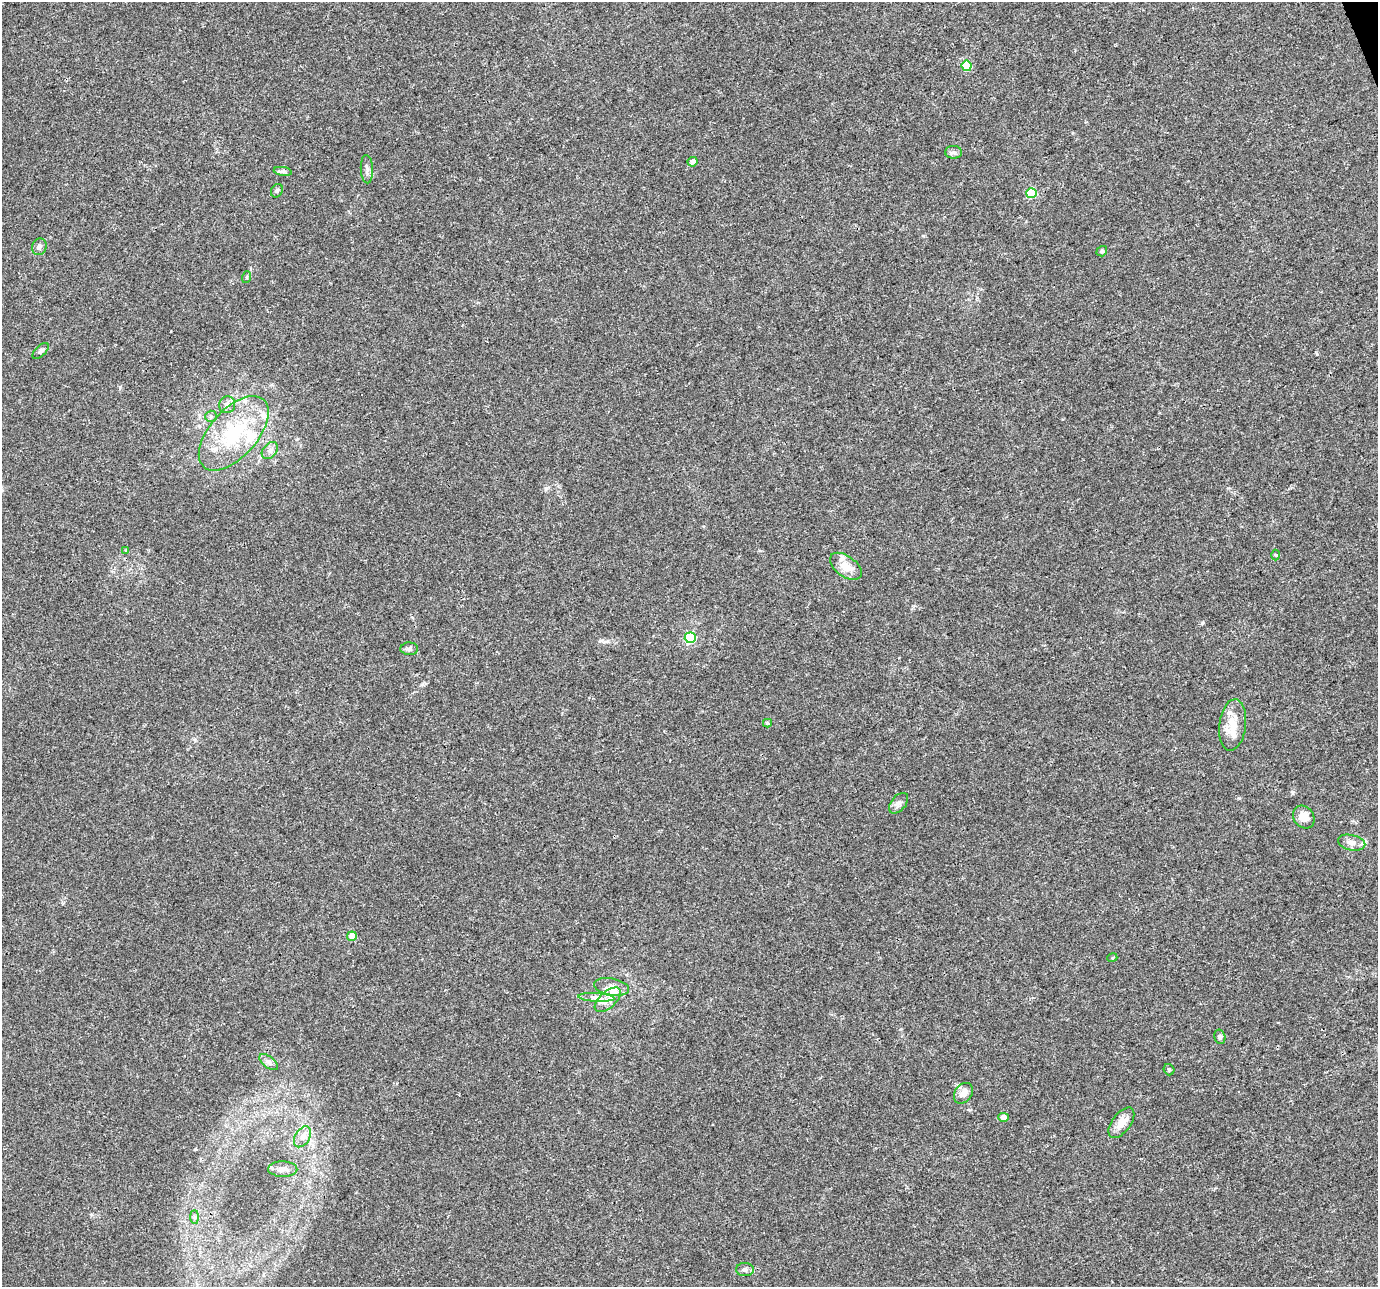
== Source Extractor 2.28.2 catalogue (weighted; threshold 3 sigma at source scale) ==
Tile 10 of 4 x 4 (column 2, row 3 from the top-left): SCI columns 1379-2754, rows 1417-2701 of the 5506 x 5346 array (HDU 1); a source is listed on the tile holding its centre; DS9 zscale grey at full resolution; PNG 1380 x 1289 px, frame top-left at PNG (2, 2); each listed source drawn as its Kron ellipse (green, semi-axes under 4 px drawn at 4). Shown black and unused: <1% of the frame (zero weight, under 3 of 4 exposures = <1% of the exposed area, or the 3 px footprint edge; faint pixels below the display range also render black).
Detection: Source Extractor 2.28.2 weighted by HDU 2 'WHT'; one run over the whole footprint, this tile lists its part. Background 0.0199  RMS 0.003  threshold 0.0133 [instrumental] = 3 sigma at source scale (4.5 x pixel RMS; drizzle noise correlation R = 1.50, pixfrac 1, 0.0396/0.0396 arcsec/px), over >= 5 px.
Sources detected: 48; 8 inside a brighter listed object's ellipse — not listed separately; the other 40 listed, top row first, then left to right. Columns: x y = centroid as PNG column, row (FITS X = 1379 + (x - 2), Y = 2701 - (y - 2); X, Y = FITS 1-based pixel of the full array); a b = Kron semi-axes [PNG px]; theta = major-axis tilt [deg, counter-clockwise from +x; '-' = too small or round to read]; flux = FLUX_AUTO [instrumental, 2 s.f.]
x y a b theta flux
967 66 5 5 - 10
954 152 8 6 -1 0.81
693 162 5 5 - 1.6
367 169 14 6 -87 1.2
283 171 9 4 -8 0.71
277 191 7 5 57 0.64
1032 193 5 5 - 13
39 247 8 7 - 0.98
1102 251 5 5 - 0.65
247 277 6 3 71 0.39
41 351 10 5 43 0.75
227 405 8 8 - 1.4
211 416 6 5 - 0.61
234 433 45 23 48 22
270 451 9 6 48 1.2
126 550 4 4 - 0.25
1275 555 5 3 - 0.28
846 566 18 10 -36 3.8
690 638 5 5 - 21
409 649 9 6 -1 0.81
767 723 4 4 - 0.35
1233 725 26 13 83 5.7
899 803 12 7 49 1.3
1304 817 12 10 -52 3.4
1352 843 14 7 -13 1.8
352 936 5 4 - 4.8
1112 958 5 3 - 0.27
611 987 17 8 -10 3
596 997 18 4 -3 1.7
608 1000 16 8 42 2.6
1220 1037 7 5 -75 0.61
269 1062 11 5 -38 1.1
1169 1070 6 5 - 0.56
963 1093 11 8 52 2.5
1004 1117 5 4 - 2
1121 1123 18 9 53 3.4
302 1137 11 7 58 1.7
283 1169 14 7 -1 1.8
195 1217 7 4 -90 0.55
745 1270 9 6 2 1.1
Unlisted compact peaks at least as high as the median listed source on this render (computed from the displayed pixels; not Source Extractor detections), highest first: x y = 1202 623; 1317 354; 120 387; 1239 798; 1292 792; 545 488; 422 684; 607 641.